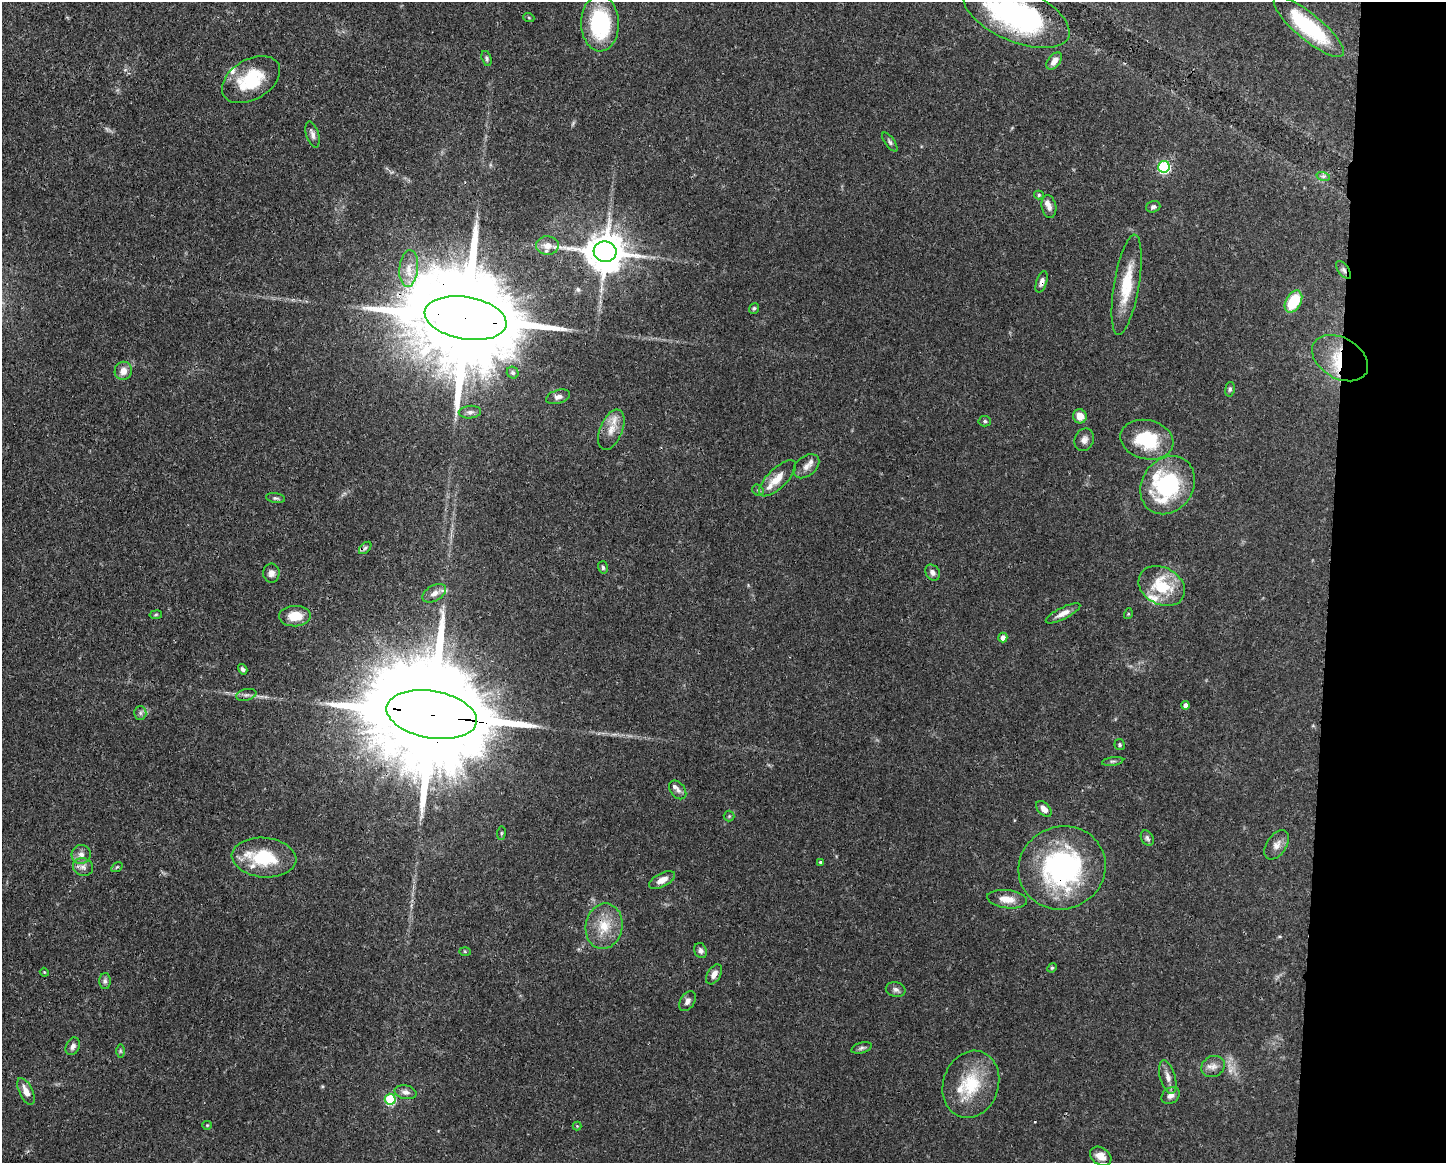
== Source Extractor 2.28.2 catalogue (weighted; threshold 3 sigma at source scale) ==
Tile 9 of 3 x 4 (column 3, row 3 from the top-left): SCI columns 3005-4448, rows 1167-2327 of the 4674 x 4656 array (HDU 1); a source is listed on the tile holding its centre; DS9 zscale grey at full resolution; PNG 1448 x 1165 px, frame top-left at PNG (2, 2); each listed source drawn as its Kron ellipse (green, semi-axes under 4 px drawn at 4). Shown black and unused: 8% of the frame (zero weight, under 3 of 4 exposures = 1% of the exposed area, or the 3 px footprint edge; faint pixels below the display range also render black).
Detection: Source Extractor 2.28.2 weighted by HDU 2 'WHT'; one run over the whole footprint, this tile lists its part. Background 0.0441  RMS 0.0029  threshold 0.0131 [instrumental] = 3 sigma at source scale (4.5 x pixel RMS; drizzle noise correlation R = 1.50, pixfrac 1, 0.05/0.05 arcsec/px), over >= 5 px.
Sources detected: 107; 1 too faint to see at this stretch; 1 cosmic-ray / hot-pixel residue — neither listed nor drawn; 12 inside a brighter listed object's ellipse — not listed separately; the other 93 listed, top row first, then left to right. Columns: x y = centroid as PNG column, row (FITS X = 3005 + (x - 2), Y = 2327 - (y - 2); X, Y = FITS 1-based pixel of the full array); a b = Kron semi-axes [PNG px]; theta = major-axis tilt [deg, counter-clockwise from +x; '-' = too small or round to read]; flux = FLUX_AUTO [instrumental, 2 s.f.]
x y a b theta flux
1016 15 57 26 -24 59
529 18 5 3 - 0.32
600 23 28 19 -89 27
1309 27 44 13 -40 27
487 58 8 5 -72 0.55
1054 61 10 6 53 2.1
251 80 32 20 31 15
313 135 13 6 -74 1.3
890 142 11 5 -53 0.72
1164 167 6 6 - 34
1323 176 7 4 -18 0.65
1039 195 5 4 - 0.45
1049 207 11 7 -79 1.6
1153 207 7 5 17 0.75
547 246 11 9 -1 2.3
605 252 11 10 - 1000
409 268 18 9 85 3.8
1344 270 10 5 -53 0.97
1042 282 11 5 71 1.2
1127 285 51 12 81 11
1293 302 12 7 60 12
754 308 5 4 - 0.51
466 318 41 21 -10 11000
1340 358 30 20 -30 11
123 371 9 8 - 2.5
513 373 6 5 - 0.62
1230 389 7 5 80 0.55
558 397 12 6 18 1.3
470 412 11 6 4 1
1080 416 7 6 - 3.1
985 421 6 5 - 0.48
611 430 21 11 67 4.1
1084 440 12 9 68 1.6
1147 440 27 19 -14 15
806 466 15 10 40 1.9
778 478 24 9 44 4.5
1168 485 31 25 55 31
758 490 6 5 - 0.52
276 498 9 5 -9 0.64
365 548 7 4 45 0.64
603 567 6 4 -75 0.6
271 573 9 8 - 1.3
933 573 8 7 - 1.3
1162 586 24 18 -29 13
434 593 13 7 30 1.7
1063 613 19 5 26 2.1
1128 614 5 3 - 0.26
156 615 6 3 9 0.34
295 616 16 10 2 5.6
1003 637 5 4 - 1.9
243 669 6 4 -57 0.65
246 695 10 5 13 0.85
1186 705 4 4 - 1.2
140 713 7 6 - 0.76
432 715 46 23 -10 14000
1120 745 5 5 - 0.45
1113 761 11 4 8 0.61
678 790 10 7 -52 1.1
1044 809 9 6 -46 1.9
729 816 5 5 - 0.42
501 833 6 3 82 0.38
1147 838 8 6 -59 0.76
1277 845 16 10 56 2.1
81 854 9 9 - 1.7
264 858 32 20 -5 15
821 862 4 4 - 0.55
83 867 10 8 -16 1.4
117 867 6 4 33 0.37
1062 868 44 41 24 54
662 880 14 7 27 2.5
1007 899 20 9 -7 3.6
604 926 23 18 79 7.5
465 951 5 3 - 0.33
701 951 8 6 -65 1.1
1052 968 5 4 - 0.36
44 972 4 3 - 0.24
714 974 11 6 58 1.8
105 981 8 6 -89 0.81
896 990 10 7 -14 1.1
687 1001 11 7 58 1.2
73 1046 9 6 64 1.2
862 1048 10 5 16 0.73
120 1051 7 4 -89 0.43
1213 1066 12 10 29 2
1168 1077 17 7 -73 2.1
971 1084 34 27 72 14
26 1091 14 6 -64 2.7
406 1092 11 7 -11 1.5
1171 1095 10 7 38 1.5
390 1099 5 5 - 20
207 1125 5 4 - 0.32
577 1126 4 4 - 0.28
1101 1156 11 8 -32 2.9
Overlapping masked pixels (flux is a lower limit): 8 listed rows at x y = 1016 15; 605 252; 1344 270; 1042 282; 466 318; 1340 358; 432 715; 1062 868
Isophote crosses this tile's border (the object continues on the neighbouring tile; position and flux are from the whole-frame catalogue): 1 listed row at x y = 1016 15